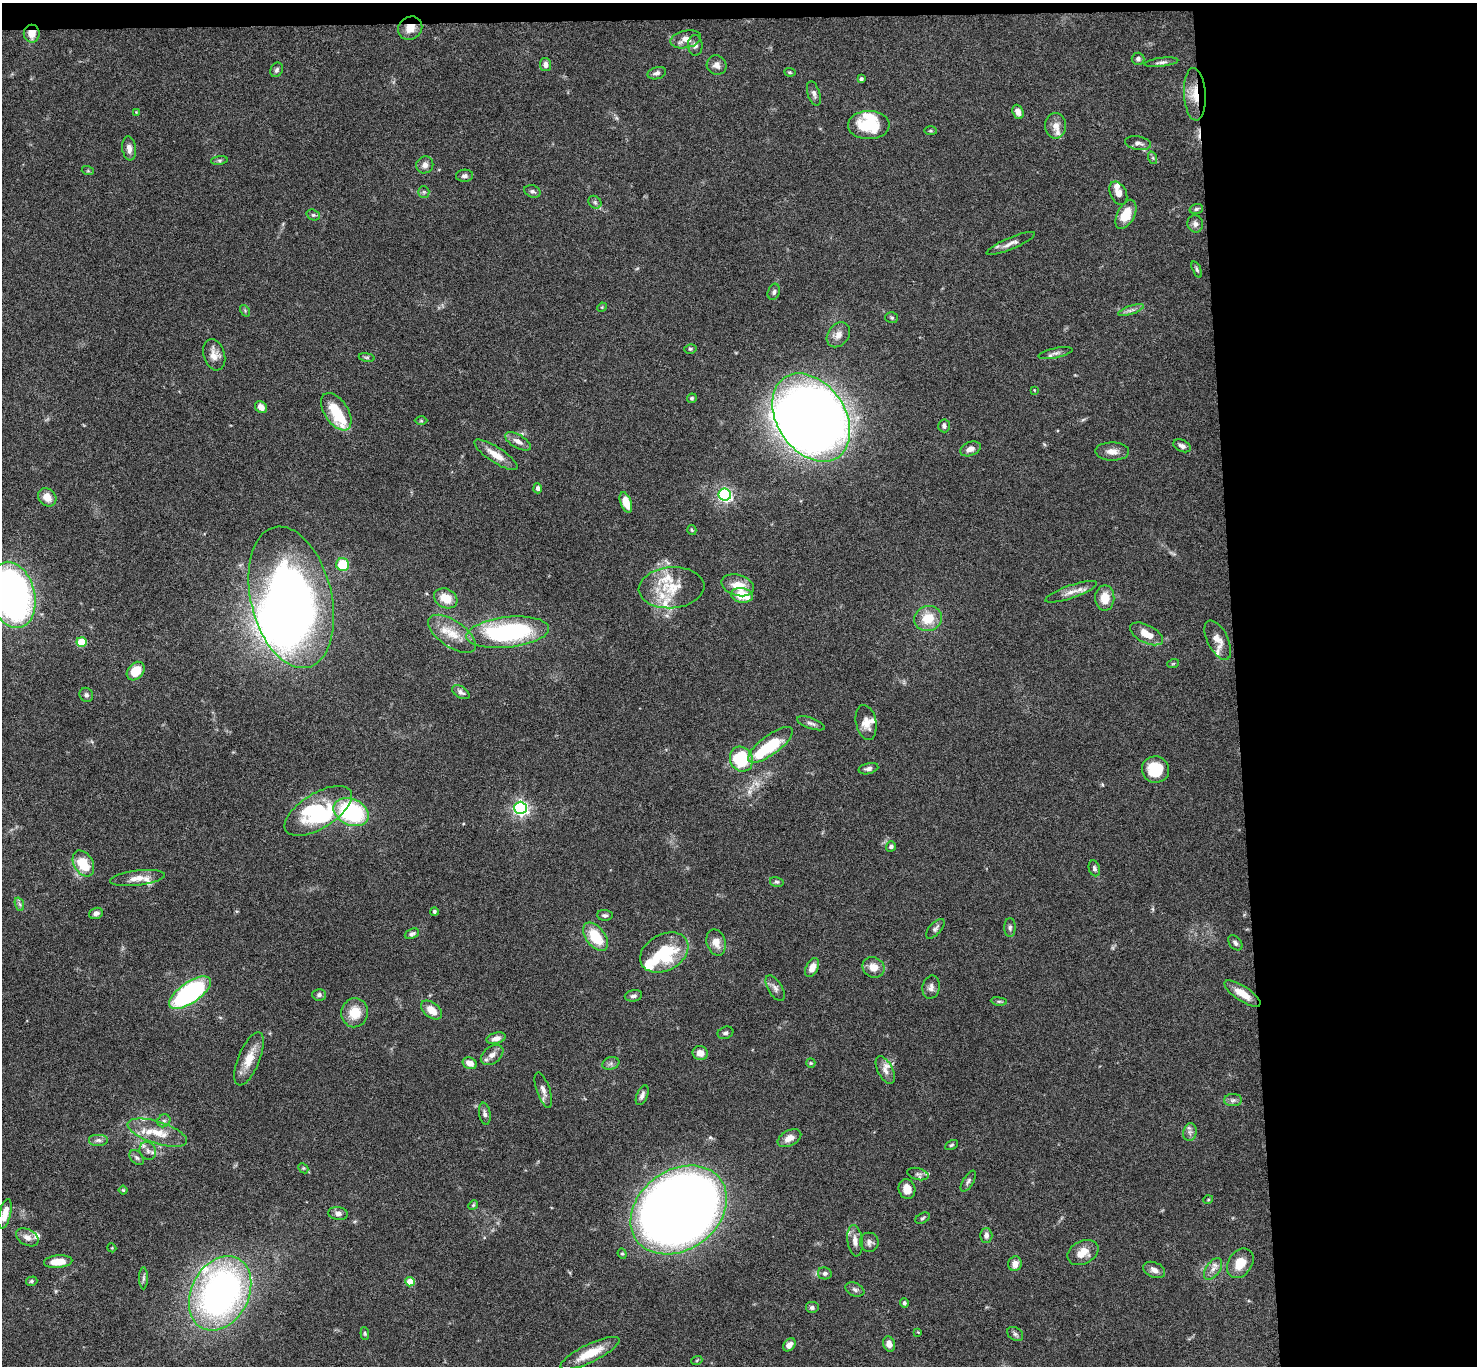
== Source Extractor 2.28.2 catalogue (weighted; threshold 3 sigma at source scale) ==
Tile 3 of 3 x 3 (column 3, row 1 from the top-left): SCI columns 2953-4427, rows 2910-4273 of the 4427 x 4397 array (HDU 1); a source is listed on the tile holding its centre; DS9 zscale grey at full resolution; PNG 1479 x 1368 px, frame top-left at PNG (2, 3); each listed source drawn as its Kron ellipse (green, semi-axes under 4 px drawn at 4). Shown black and unused: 17% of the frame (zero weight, under 4 of 8 exposures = <1% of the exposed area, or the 3 px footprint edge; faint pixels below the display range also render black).
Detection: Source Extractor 2.28.2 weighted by HDU 2 'WHT'; one run over the whole footprint, this tile lists its part. Background 0.0565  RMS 0.0038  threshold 0.0154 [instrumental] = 3 sigma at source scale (4.09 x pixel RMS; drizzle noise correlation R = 1.36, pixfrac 0.8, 0.05/0.05 arcsec/px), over >= 5 px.
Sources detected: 199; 5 inside a brighter object's white glare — neither listed nor drawn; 17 inside a brighter listed object's ellipse — not listed separately; the other 177 listed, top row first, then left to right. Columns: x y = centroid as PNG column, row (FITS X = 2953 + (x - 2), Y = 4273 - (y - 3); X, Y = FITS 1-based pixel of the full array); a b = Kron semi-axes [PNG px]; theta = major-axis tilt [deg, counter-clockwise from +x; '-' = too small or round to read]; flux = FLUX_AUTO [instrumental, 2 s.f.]
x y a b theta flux
410 28 13 11 38 4.2
32 34 9 8 - 4.1
686 39 15 8 12 3.4
695 45 10 7 -88 1.3
1138 59 6 6 - 1
1161 62 17 4 7 1.3
546 65 7 5 -81 1.8
717 65 10 9 - 1.9
277 70 7 6 - 0.81
790 72 6 4 -7 0.44
657 73 9 6 16 1.1
861 79 4 3 - 0.67
814 94 12 6 -73 1.3
1195 94 26 11 -87 6.6
136 112 3 3 - 0.25
1018 112 7 5 -69 2
869 125 21 14 0 17
1056 126 13 10 90 2.8
931 131 6 3 0 0.43
1138 143 13 7 -10 1.5
129 148 12 7 -83 2
1153 158 6 4 -72 0.51
219 160 8 4 8 0.62
425 165 9 8 - 1.9
88 171 6 4 -18 0.4
464 176 8 6 1 1
532 191 8 6 -18 0.94
424 192 6 5 - 0.67
1118 193 12 8 -65 2.5
595 202 7 5 -45 0.74
1196 209 7 5 17 0.65
1126 214 15 8 63 7.4
313 215 7 5 -19 0.7
1195 224 9 7 -78 1.4
1011 243 26 6 23 2.2
1197 269 9 4 -67 0.64
774 292 8 6 71 0.89
602 307 5 4 - 0.38
1131 310 13 4 18 1.3
245 311 6 4 -57 0.44
892 318 6 5 - 0.6
838 335 13 10 53 2.8
690 349 6 4 13 0.53
1055 353 17 5 12 1.5
214 355 16 10 -72 3.3
367 357 8 4 -8 0.57
1034 390 4 2 - 0.24
692 398 5 4 - 0.6
261 407 6 5 - 2.3
336 412 21 12 -57 10
811 417 48 34 -56 520
421 421 6 4 -1 0.44
944 426 6 6 - 1.1
518 441 14 6 -30 2.3
1182 446 9 5 -24 1.3
970 449 10 7 22 1.9
1112 452 17 9 -2 2.9
496 455 25 7 -33 4.8
538 488 5 4 - 0.87
725 495 6 6 - 82
47 497 10 8 -46 4
626 502 10 5 -71 5.1
692 530 5 4 - 0.41
343 565 6 6 - 11
738 585 17 10 -17 5.8
671 588 33 20 5 12
1071 592 27 6 19 3.2
12 595 34 22 -77 150
742 595 11 7 -10 8.3
291 597 72 40 -76 240
446 598 12 9 -28 5.7
1105 598 12 9 89 5.3
928 618 14 12 17 7.7
508 632 41 15 6 54
452 634 27 13 -34 7.2
1146 634 18 9 -27 4.9
1218 640 21 10 -64 3.6
81 642 5 5 - 14
1173 664 6 3 19 0.37
136 671 10 7 49 7.2
461 692 9 5 -31 1.2
86 695 7 6 - 0.98
866 722 17 10 -78 3.9
811 723 14 5 -19 1.3
770 745 27 9 37 19
741 759 13 11 -62 22
868 769 10 5 13 1.2
1155 770 14 13 - 11
520 808 6 6 - 110
318 811 38 17 32 26
351 812 18 13 -24 41
891 846 5 5 - 0.94
83 863 14 9 -60 11
1094 868 8 5 -72 0.93
137 878 27 7 7 3.7
777 882 7 5 -14 0.62
19 904 7 4 -70 0.72
434 912 4 4 - 0.62
96 913 7 5 21 1.6
605 915 8 5 -5 0.8
1010 928 9 5 89 1
935 929 12 5 47 1.1
412 934 7 5 23 0.89
596 937 16 9 -53 11
716 942 13 9 -73 3.6
1235 943 8 6 -51 0.99
664 952 25 18 29 22
873 967 11 10 - 3.7
812 968 10 6 63 3.7
931 987 12 8 79 1.7
775 988 14 7 -59 1.7
190 993 24 10 35 66
1242 994 21 7 -33 5
319 995 7 6 - 1.1
633 996 9 5 10 1.1
999 1001 8 4 -8 0.61
431 1010 12 7 -38 4.5
355 1013 14 13 - 6.5
725 1033 8 6 20 0.81
496 1038 9 5 15 2.1
700 1053 7 7 - 2.8
492 1055 12 8 37 2.5
249 1059 28 10 68 6.6
470 1063 7 5 -23 3.1
611 1063 9 6 18 1.1
811 1063 5 4 - 0.44
885 1070 15 7 -63 2.2
543 1090 18 6 -71 2.3
642 1095 10 5 67 1.4
1233 1100 9 6 1 1.1
485 1114 11 5 -80 1.1
164 1121 7 6 - 1
1190 1132 9 6 79 1.4
157 1133 31 11 -18 8.1
789 1138 13 7 28 3
98 1140 10 6 0 1.3
952 1145 7 4 27 0.53
148 1151 9 8 - 1.6
137 1157 8 6 -49 0.9
303 1168 6 4 -44 0.47
918 1174 11 6 -15 1
968 1181 12 5 59 0.98
907 1189 10 8 -77 3.5
123 1190 4 4 - 0.4
1208 1200 5 3 - 0.32
473 1205 5 4 - 0.45
679 1210 52 40 36 820
338 1213 10 6 -7 1.5
5 1214 15 6 76 4.5
922 1218 8 5 28 0.65
986 1235 7 6 - 1.4
27 1237 12 8 -28 2.4
855 1241 16 7 -83 2.7
869 1242 9 9 - 1.4
112 1248 4 3 - 0.31
1083 1252 16 11 25 4.5
622 1254 5 4 - 0.47
58 1262 14 6 4 6
1240 1263 16 11 55 5.7
1015 1264 7 6 - 2.5
1213 1269 12 7 54 2
1154 1270 11 7 -23 1.9
825 1273 7 6 - 0.98
143 1278 11 4 89 0.93
32 1281 6 4 16 0.58
410 1282 5 5 - 8.2
855 1289 10 6 -24 1.1
220 1293 39 28 62 140
904 1303 5 4 - 0.72
812 1307 7 6 - 0.99
918 1332 4 4 - 0.28
365 1334 6 4 -83 0.46
1015 1334 8 6 -34 0.94
889 1344 8 6 -71 2.5
789 1345 7 5 50 1.8
590 1353 32 9 26 8.2
697 1360 5 3 - 0.32
Overlapping masked pixels (flux is a lower limit): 3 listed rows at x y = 410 28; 32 34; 1195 94
Isophote crosses this tile's border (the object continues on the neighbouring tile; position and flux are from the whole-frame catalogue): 1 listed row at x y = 12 595